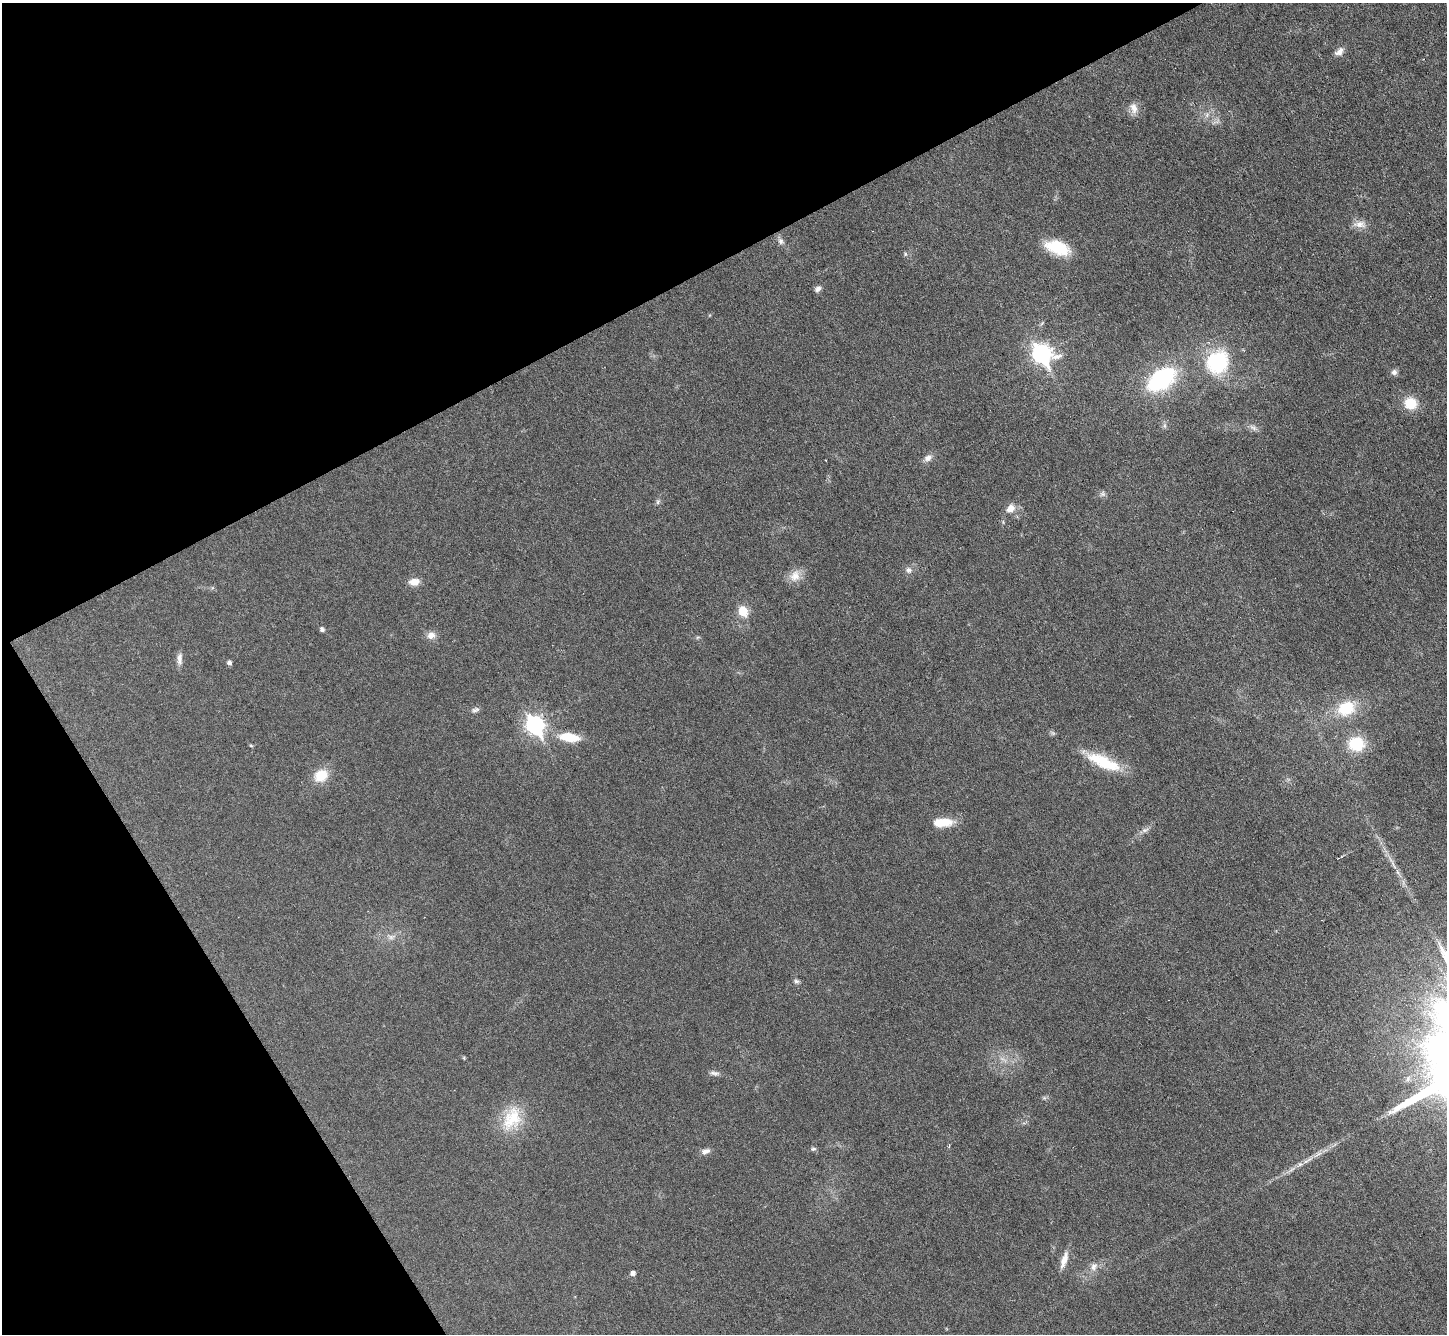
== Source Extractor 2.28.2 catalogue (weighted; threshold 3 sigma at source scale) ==
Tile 5 of 4 x 4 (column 1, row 2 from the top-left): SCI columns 3-1447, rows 2957-4288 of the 5783 x 5774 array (HDU 1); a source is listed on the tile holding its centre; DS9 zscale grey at full resolution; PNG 1449 x 1336 px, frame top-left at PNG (2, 3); no overlay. Shown black and unused: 28% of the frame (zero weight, under 3 of 6 exposures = <1% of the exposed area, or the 3 px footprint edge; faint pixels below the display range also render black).
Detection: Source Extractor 2.28.2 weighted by HDU 2 'WHT'; one run over the whole footprint, this tile lists its part. Background 0.0318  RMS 0.0038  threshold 0.0155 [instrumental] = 3 sigma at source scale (4.09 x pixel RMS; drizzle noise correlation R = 1.36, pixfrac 0.8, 0.05/0.05 arcsec/px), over >= 5 px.
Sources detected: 50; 1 inside a brighter listed object's ellipse — not listed separately; the other 49 listed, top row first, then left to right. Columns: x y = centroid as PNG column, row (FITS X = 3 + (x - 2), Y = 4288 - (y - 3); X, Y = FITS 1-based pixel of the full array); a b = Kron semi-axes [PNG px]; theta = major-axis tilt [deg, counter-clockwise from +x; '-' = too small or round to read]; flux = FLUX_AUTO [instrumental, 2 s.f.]
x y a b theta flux
1339 52 13 8 36 2
1134 108 16 9 -71 2.7
1207 115 7 4 72 0.82
1360 224 18 9 -1 3
781 241 9 8 - 1.3
1057 247 30 15 -19 13
905 254 6 4 -89 0.52
818 289 9 6 39 1.3
1041 354 10 8 -40 130
1217 362 20 18 58 32
1394 372 8 8 - 1.2
1161 379 22 13 36 50
1410 403 14 12 -24 8
1253 428 13 5 -32 1.3
928 458 11 8 27 1.9
1103 494 7 6 - 0.95
658 502 7 5 61 0.72
1010 509 12 9 52 3.2
908 570 8 7 - 1.4
795 576 17 13 68 4.1
414 582 13 9 7 3.1
743 611 6 5 - 15
322 629 5 5 - 1.1
431 635 11 9 21 2.3
698 637 6 4 18 0.47
180 659 16 7 89 2
229 663 5 5 - 1.1
1346 708 23 17 25 13
475 710 11 6 16 1.1
535 725 9 7 -59 110
569 737 23 9 -7 9.9
1356 744 17 15 -5 13
251 745 6 4 -3 0.37
1104 762 43 15 -28 14
321 775 15 12 34 7.8
942 822 23 9 3 7.5
1144 830 6 5 - 0.81
1393 864 17 3 -67 1.5
391 937 7 7 - 1.2
796 981 7 5 -16 0.82
464 1058 5 4 - 0.39
714 1073 14 5 -8 1.3
512 1119 34 23 61 14
813 1149 8 5 9 0.73
705 1151 12 7 19 1.7
1308 1160 21 4 31 2.9
1064 1260 23 8 72 3.6
1094 1266 12 9 70 2.3
633 1273 5 4 - 1.5